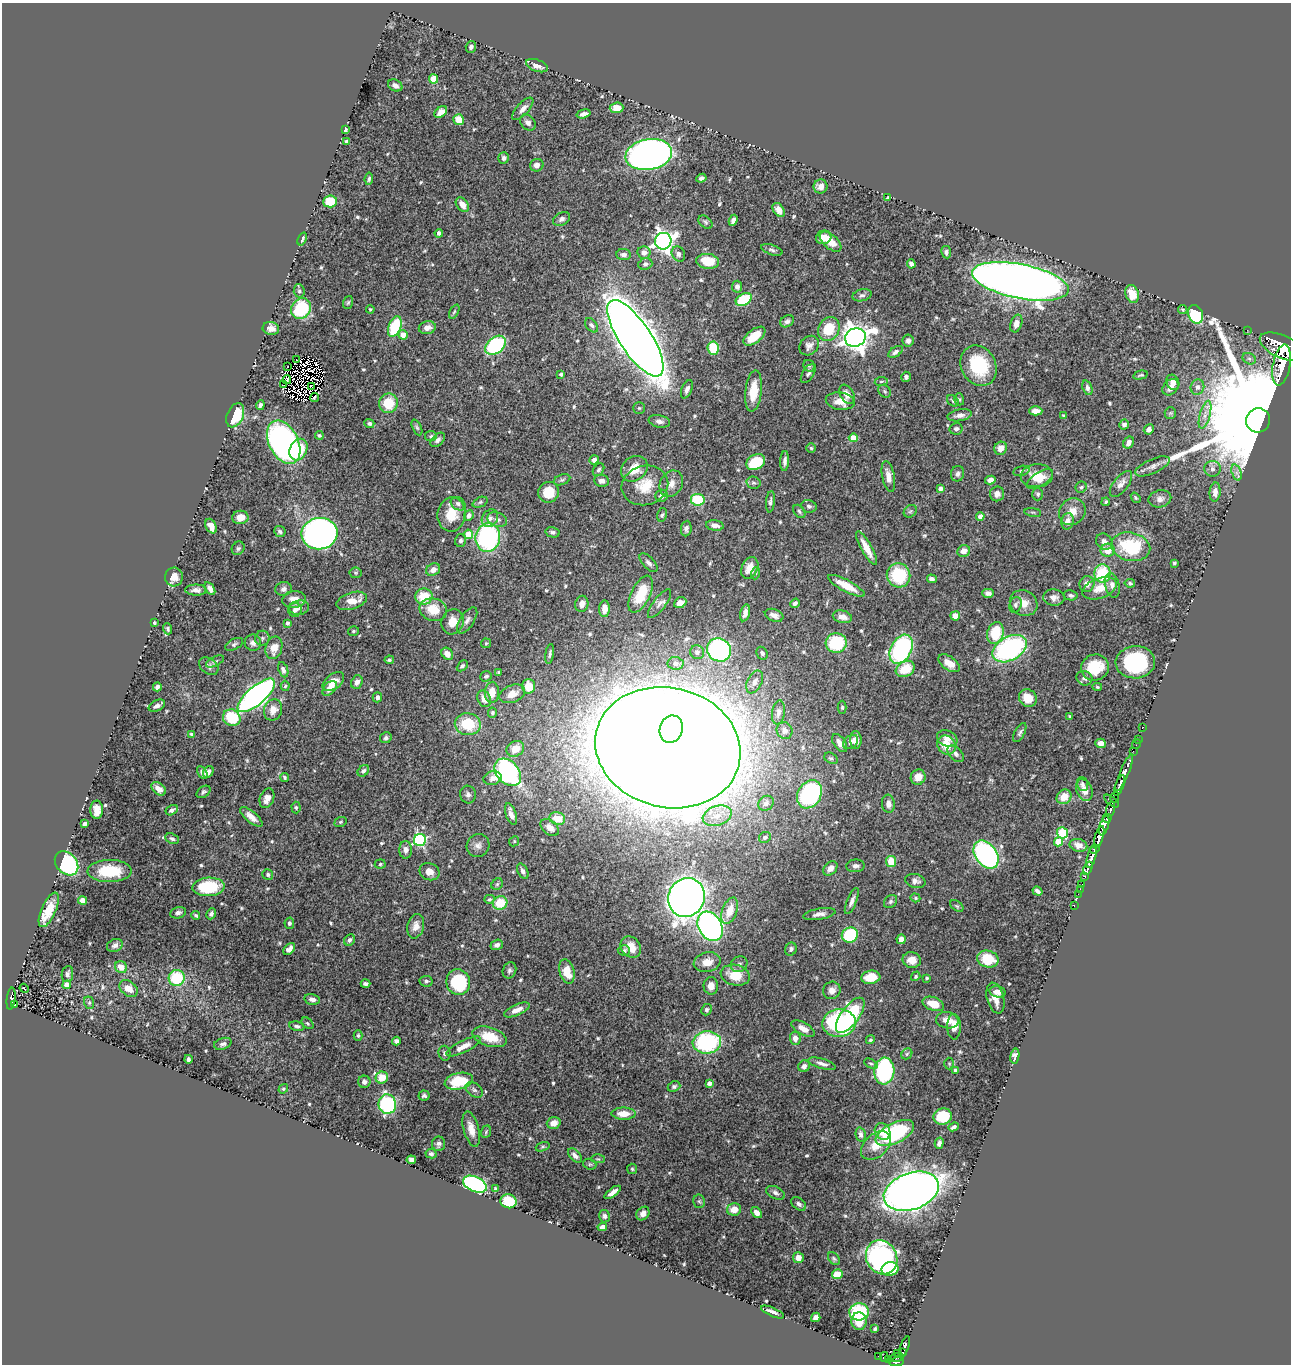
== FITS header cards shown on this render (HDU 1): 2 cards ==
NAXIS1  =                 1289
NAXIS2  =                 1362

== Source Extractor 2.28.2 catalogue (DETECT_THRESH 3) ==
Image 1289 x 1362 px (HDU 1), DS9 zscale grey, 1 PNG px = 1 image px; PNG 1293 x 1366 px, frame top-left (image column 1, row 1362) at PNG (2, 3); each listed source drawn as its Kron ellipse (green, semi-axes under 4 px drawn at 4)
Background 0.671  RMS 0.014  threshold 0.0426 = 3 sigma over >= 5 px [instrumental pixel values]
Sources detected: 620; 6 with non-positive FLUX_AUTO (blend fragments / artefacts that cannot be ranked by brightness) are neither listed nor drawn; of the other 614, the 500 brightest by FLUX_AUTO listed and drawn (114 fainter detections omitted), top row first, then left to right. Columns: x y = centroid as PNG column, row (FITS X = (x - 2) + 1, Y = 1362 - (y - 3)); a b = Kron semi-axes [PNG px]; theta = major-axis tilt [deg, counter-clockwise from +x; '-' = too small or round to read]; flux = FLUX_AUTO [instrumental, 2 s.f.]
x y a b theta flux
471 47 6 5 - 2.7
537 66 11 6 -20 7.4
433 79 4 4 - 24
395 85 7 5 -28 3.6
617 108 7 5 4 10
523 109 14 6 47 5.8
441 112 7 5 37 6.5
583 114 7 4 16 4.3
459 120 5 5 - 16
528 122 9 7 -49 4.8
345 130 4 3 - 5.5
346 141 4 4 - 1.4
649 154 23 15 10 660
504 158 5 5 - 2.9
537 165 7 6 - 5.3
701 178 5 4 - 2.5
369 179 6 3 83 1.7
821 186 7 7 - 6.7
888 197 4 3 - 1.7
330 201 7 6 - 28
462 205 8 5 -52 9.3
779 210 8 5 -54 6
562 219 9 6 30 3.8
733 220 6 4 64 5
706 222 8 5 -42 1.9
439 233 4 4 - 2.8
824 237 8 6 23 8.5
302 239 7 3 68 3.5
663 241 8 8 - 510
831 242 13 7 -40 13
772 250 11 5 -18 2.6
946 252 6 5 - 2.5
644 253 6 6 - 6.1
678 254 8 6 -60 3.7
624 255 7 5 -6 3.4
708 261 11 7 -7 21
645 264 7 5 20 2.6
911 264 5 4 - 3.8
1020 281 49 17 -11 1700
737 287 6 5 - 3.5
299 291 6 5 - 1.9
1132 294 9 6 -71 18
862 295 10 6 14 2.7
744 299 8 5 29 44
348 302 7 5 72 1.6
301 309 11 9 58 57
370 309 4 4 - 1.6
1183 310 5 4 - 1.5
454 312 8 4 62 1.5
1196 314 9 7 -71 77
787 321 7 5 31 3.1
1016 323 9 5 73 6.3
592 325 8 5 -51 2.7
395 327 11 6 69 52
271 328 8 6 -10 6.3
427 328 8 6 12 6.2
829 329 12 10 59 30
1247 330 2 2 - 7
403 335 5 5 - 10
754 336 13 6 37 18
855 337 10 9 - 1100
635 338 44 16 -56 2600
908 341 6 5 - 4.5
495 345 11 8 38 79
809 346 11 8 45 5
1282 347 24 11 -24 5000
713 348 7 5 -84 38
896 352 8 5 35 3.2
1249 359 7 5 -28 2.6
297 360 3 2 - 3.1
1282 365 20 8 79 3300
288 366 4 2 - 1.3
809 366 6 5 - 1.6
979 366 21 17 -63 52
808 373 11 5 58 2.8
561 374 3 3 - 2.2
1140 375 7 3 14 1.4
906 377 5 5 - 2.5
287 380 4 3 - 3.3
881 381 6 3 8 1.3
1173 382 8 6 -64 6.8
284 385 2 2 - 51
311 386 4 2 - 1.5
1170 387 9 6 47 7.7
1197 387 8 7 - 4
1087 388 7 5 -70 2.5
687 389 9 5 68 3.7
753 391 21 8 83 19
885 391 7 5 -47 2.1
847 394 10 6 -59 8
314 398 4 2 - 1.3
959 399 6 5 - 1.6
840 401 14 8 -6 13
953 401 7 5 -45 1.6
388 403 10 9 - 25
260 405 5 4 - 2.5
639 408 5 5 - 1.5
1036 411 7 4 0 6.3
1170 413 6 5 - 1.6
235 415 13 8 66 35
960 415 12 5 11 5.4
1205 415 14 5 74 6.1
1063 416 3 3 - 1.3
1258 420 12 12 - 68000
659 421 11 6 -11 3.6
369 423 5 4 - 2.3
1124 424 5 5 - 3.4
417 427 8 4 -65 1.9
956 429 6 5 - 3.1
1149 429 5 4 - 3.9
319 435 4 3 - 1.5
431 436 6 5 - 1.7
853 438 4 4 - 15
438 440 9 5 45 3.3
284 442 23 14 -63 330
1129 443 6 5 - 4.2
811 448 5 5 - 1.4
1001 448 7 6 - 8
298 450 11 8 64 34
594 460 5 4 - 3.3
785 461 10 4 86 3.9
756 462 10 7 30 40
1152 466 18 7 24 6.1
634 469 14 11 40 17
1212 469 8 8 - 3.9
598 470 7 5 55 2.2
1021 471 8 5 15 2.2
1236 473 8 5 -71 3.3
957 474 8 6 74 2.9
888 476 15 6 -79 7.6
1037 476 16 11 4 17
1040 479 15 7 34 8.5
562 480 8 5 20 2
990 480 5 4 - 5.1
602 481 7 5 -7 5.1
753 483 7 6 - 2.5
671 484 14 11 61 7.7
1121 484 15 7 52 6.7
645 485 23 19 16 25
1081 487 6 5 - 1.9
940 489 4 4 - 4
549 492 10 10 - 20
1215 492 9 5 86 7.1
997 494 7 7 - 5.1
1038 494 6 5 - 2.2
662 496 6 6 - 4.4
1136 498 6 3 -51 1.3
1160 499 11 8 14 4.9
698 500 7 6 - 48
480 502 8 5 22 1.9
770 502 11 4 84 2.9
1106 502 4 3 - 1.3
458 504 8 6 -34 3.4
809 506 8 6 -18 2.6
799 511 7 5 -52 2.1
910 511 7 5 43 2.1
1033 512 8 4 -8 1.6
1072 512 14 12 48 12
451 514 17 14 83 21
662 515 7 4 77 1.7
469 516 6 4 65 3.9
980 516 4 4 - 7
240 517 8 6 8 9.4
490 518 9 7 55 5.1
497 520 10 7 -19 4.5
1068 521 8 6 77 8.1
715 525 9 5 -9 5.6
211 526 8 5 -64 8.3
686 528 8 5 82 3
280 532 6 5 - 2.2
552 532 7 5 -15 2.5
319 534 18 15 8 530
468 534 4 4 - 21
488 537 14 12 83 150
460 540 6 5 - 2.1
1104 542 9 7 -42 4.5
1131 547 19 14 -12 57
238 548 7 6 - 2.1
866 548 19 5 -61 14
1108 550 7 6 - 14
964 551 6 5 - 7.1
649 563 11 5 -47 3.5
1174 563 3 3 - 1.4
750 568 11 8 67 12
433 570 7 6 - 5.8
356 573 6 5 - 1.4
756 573 6 4 70 1.5
1102 574 9 8 - 44
899 575 12 11 - 54
174 577 9 9 - 10
932 579 5 4 - 3
1130 583 5 3 - 1.8
1087 584 8 7 - 6.1
1112 585 12 7 -76 5.6
846 586 20 6 -28 20
210 588 7 4 -58 4.6
1099 588 18 10 19 15
283 589 8 7 - 3.9
196 590 11 5 -1 4.2
988 593 6 4 0 3.7
641 594 20 9 65 29
1071 595 7 5 -13 2.4
424 597 8 8 - 24
1054 598 10 8 -2 5
294 599 11 8 7 9.4
352 601 16 8 17 12
680 603 6 5 - 9
795 603 5 4 - 2.7
1024 603 14 12 -30 12
582 604 8 6 78 5.7
659 604 17 6 53 4.8
1016 605 8 6 71 2.8
299 608 10 7 10 4.9
605 609 8 5 87 7.1
295 610 7 6 - 4.1
433 610 14 11 -15 21
745 613 8 4 75 5.2
774 615 9 6 -20 5.8
955 616 5 4 - 9.6
842 617 10 6 -12 8.6
467 620 15 7 56 5.1
452 622 13 11 71 12
154 623 4 3 - 2
287 623 3 3 - 3.2
168 629 5 4 - 1.5
353 631 5 4 - 1.5
995 633 11 8 75 40
262 638 7 7 - 2.6
253 643 8 8 - 4.4
486 643 5 5 - 1.4
836 643 10 10 - 58
234 644 10 5 28 2.4
274 648 11 8 76 12
901 649 15 10 62 150
1010 649 18 12 29 180
719 650 12 11 - 270
697 652 7 7 - 3.2
762 653 7 5 -63 2.5
447 654 7 5 -51 8
550 654 10 3 80 2
389 660 4 3 - 1.5
215 661 10 4 26 2.3
1135 662 20 16 3 100
675 663 8 6 -7 3.7
949 663 12 6 -35 11
209 666 10 7 -39 3.9
462 666 6 4 44 2.1
1095 668 14 13 - 37
905 669 10 7 30 22
283 670 8 4 -68 3.2
499 672 3 3 - 1.5
486 676 6 5 - 2.3
1084 678 8 7 - 4
333 682 12 7 37 13
357 682 7 5 69 4.8
755 682 12 7 65 6.4
285 686 5 4 - 1.4
529 686 7 6 - 17
157 687 4 4 - 3.4
1097 687 5 4 - 1.3
330 688 9 5 47 7.8
492 692 10 7 88 12
512 694 13 8 21 10
256 695 23 9 41 450
377 697 5 4 - 3.3
1028 698 9 8 - 16
484 699 8 6 -64 10
157 706 9 5 27 4.2
842 707 6 4 90 1.6
273 710 11 9 69 10
778 712 12 6 82 4.7
492 713 5 4 - 2
1070 716 3 3 - 1.5
232 718 9 8 - 41
468 724 13 11 -10 35
1142 728 2 2 - 9.4
671 729 14 11 71 740
785 731 8 7 - 4.5
1020 732 10 5 62 2.4
192 734 4 3 - 2.5
386 738 6 5 - 2.6
947 738 11 7 -25 7.1
856 740 9 5 -87 5.9
1138 740 3 2 - 22
851 742 8 6 40 4.4
840 743 10 6 -55 6.4
1101 743 5 4 - 6.8
1137 744 5 2 - 12
946 745 10 8 -50 19
668 748 73 60 -14 11000
515 749 9 7 30 12
1133 751 2 2 - 13
956 754 10 6 -46 3.9
831 758 7 5 -34 2
363 771 6 5 - 2.3
208 772 6 4 60 3.7
508 772 15 11 -48 190
202 773 7 4 -60 3.9
1124 773 20 4 67 1100
918 777 7 7 - 12
285 778 4 3 - 1.7
493 778 9 7 14 5.7
1082 784 7 5 -73 2.1
1119 785 11 3 70 1000
159 789 8 5 -39 7.5
1084 790 11 7 -67 9.7
203 792 8 5 35 2.3
809 794 15 11 59 130
468 795 9 8 - 3.5
1064 797 8 7 - 13
1115 797 6 3 78 60
267 798 10 7 69 8.2
1111 801 8 3 -39 130
766 803 8 7 - 3.7
888 804 9 6 -85 5.5
296 807 6 4 -87 1.5
1111 809 7 3 73 370
97 810 9 6 -88 8.6
172 810 6 4 30 2.6
511 814 11 5 -71 6.8
717 816 15 9 18 12
251 817 13 5 -40 7.3
557 818 8 6 -16 16
1107 818 4 3 - 290
341 822 6 4 21 1.4
85 824 4 3 - 3.4
1104 825 10 3 72 380
550 827 10 7 -40 8.6
1062 833 6 5 - 51
765 837 6 5 - 2.3
1099 837 11 4 74 1400
172 839 7 5 -23 2.5
420 840 6 6 - 140
514 841 5 4 - 1.3
1058 842 5 4 - 26
478 845 12 11 - 5.8
1078 845 9 6 -13 7.9
1094 849 5 4 - 430
406 850 9 6 -89 4.9
986 855 15 10 -54 200
1092 857 11 4 75 890
891 861 5 5 - 24
67 863 13 10 -47 120
380 864 5 4 - 1.4
856 866 9 6 6 3.5
830 868 8 6 47 6
1088 868 7 3 64 180
110 871 22 11 1 41
523 871 8 5 -61 3.4
429 872 10 8 -22 7.2
268 874 5 5 - 2.1
1085 876 3 3 - 110
915 881 10 7 -14 4.1
497 884 6 5 - 1.8
1082 885 3 3 - 45
208 887 16 9 3 56
1080 889 3 2 - 9.1
1037 891 5 3 - 3
1078 894 2 2 - 9.7
686 897 20 18 66 1100
915 898 5 4 - 1.3
489 899 5 4 - 1.6
82 901 4 4 - 13
852 901 14 5 68 4.6
890 901 7 6 - 2.2
500 903 7 6 - 26
1074 905 3 2 - 15
957 906 7 5 -36 1.6
49 910 19 7 66 20
730 911 14 7 69 14
178 913 8 5 12 3.1
211 914 6 4 65 2.9
819 914 16 5 10 5.3
196 915 4 3 - 1.7
289 923 6 5 - 2
416 926 12 8 76 7.2
710 926 15 11 -60 400
850 935 8 7 - 57
901 939 4 4 - 6.3
349 940 6 5 - 3
115 945 8 6 23 3.4
497 945 6 5 - 3.7
631 947 11 9 -50 13
289 949 7 4 49 4.7
791 949 7 5 66 2.9
624 950 6 5 - 2.1
988 959 11 8 -12 31
912 960 9 8 - 10
707 962 13 10 12 12
739 964 9 7 39 3.1
121 967 6 5 - 9.6
509 970 8 6 69 2.7
567 972 12 7 -75 16
67 974 8 5 81 2.7
735 975 15 10 -11 22
916 976 5 4 - 1.6
871 977 9 6 7 19
177 978 8 8 - 51
927 978 3 3 - 1.5
426 981 6 5 - 2.1
458 982 13 11 -74 63
365 984 5 4 - 2.3
67 985 4 4 - 9.1
711 986 9 7 -87 8.5
24 988 5 3 - 3.6
128 989 10 7 -39 9.3
832 990 9 8 - 5.8
998 992 8 5 -11 6.6
995 998 16 8 -76 12
11 999 11 4 83 230
312 999 8 5 -11 4.5
89 1003 6 5 - 1.6
933 1004 11 6 -20 17
15 1005 3 3 - 20
517 1010 14 5 23 7.1
707 1010 5 5 - 2.4
850 1015 21 9 54 64
947 1020 11 8 -9 9.9
308 1023 7 4 -42 1.6
839 1023 16 14 3 190
297 1026 7 4 -12 2.6
954 1027 13 6 -89 10
803 1029 13 6 -29 7.3
358 1036 5 4 - 1.6
490 1037 18 9 -17 21
795 1038 6 5 - 6.1
870 1040 5 4 - 1.6
396 1041 4 4 - 3.1
707 1042 14 11 4 110
223 1044 9 5 18 3
463 1046 19 6 26 9.5
444 1053 7 6 - 2.5
907 1054 6 5 - 1.6
1015 1056 7 4 80 3.6
188 1059 4 3 - 2.2
949 1063 6 5 - 1.3
822 1064 14 5 -16 4.7
871 1064 7 4 -28 1.7
804 1066 6 5 - 4.1
884 1071 13 10 86 120
955 1071 4 3 - 2.3
382 1078 6 6 - 17
459 1081 14 8 13 38
364 1082 6 6 - 3.8
709 1083 4 4 - 4.5
674 1086 6 5 - 2
283 1089 5 4 - 1.4
474 1090 9 6 -37 3.2
424 1096 5 5 - 1.9
387 1104 10 8 -84 130
624 1114 12 6 -1 12
943 1117 9 8 - 37
554 1123 7 5 18 8.5
954 1127 5 3 - 2.1
471 1129 18 7 -75 11
882 1131 9 7 -56 9.8
486 1132 6 4 70 1.4
895 1133 21 10 26 110
861 1134 7 5 -78 3.1
939 1143 5 4 - 3.2
439 1144 7 6 - 3.1
876 1146 17 11 42 15
543 1147 7 4 19 1.6
431 1154 6 4 -13 2
575 1156 8 5 -49 4.2
598 1159 7 3 -2 1.3
411 1160 5 4 - 4
590 1164 7 5 -19 1.6
632 1169 5 5 - 1.6
475 1184 12 7 -24 190
495 1189 4 3 - 1.7
911 1191 28 18 20 1200
613 1192 9 4 36 5.7
775 1193 10 6 -26 3.6
509 1201 8 7 - 33
699 1201 7 6 - 1.8
799 1204 8 5 -39 3.3
734 1209 7 6 - 12
757 1212 6 4 -50 5.3
643 1214 7 6 - 5.2
604 1216 6 5 - 3
602 1227 4 4 - 4.9
882 1257 17 15 -61 280
798 1258 5 5 - 6
834 1258 7 5 -49 1.8
890 1269 8 7 - 23
837 1274 5 4 - 18
773 1312 12 4 -24 5.7
859 1312 10 8 4 55
816 1317 5 4 - 5.6
859 1321 9 7 -85 14
875 1329 4 3 - 1.3
904 1347 11 3 69 170
902 1352 4 3 - 200
898 1353 3 3 - 29
879 1356 4 2 - 25
884 1357 5 3 - 61
896 1358 7 3 14 62
888 1359 4 3 - 28
896 1362 7 4 9 380
At the frame edge (FLAGS 8, measured only in part): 2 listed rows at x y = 1282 347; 896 1362
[114 fainter detections neither listed nor drawn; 6 non-positive-flux detections neither listed nor drawn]